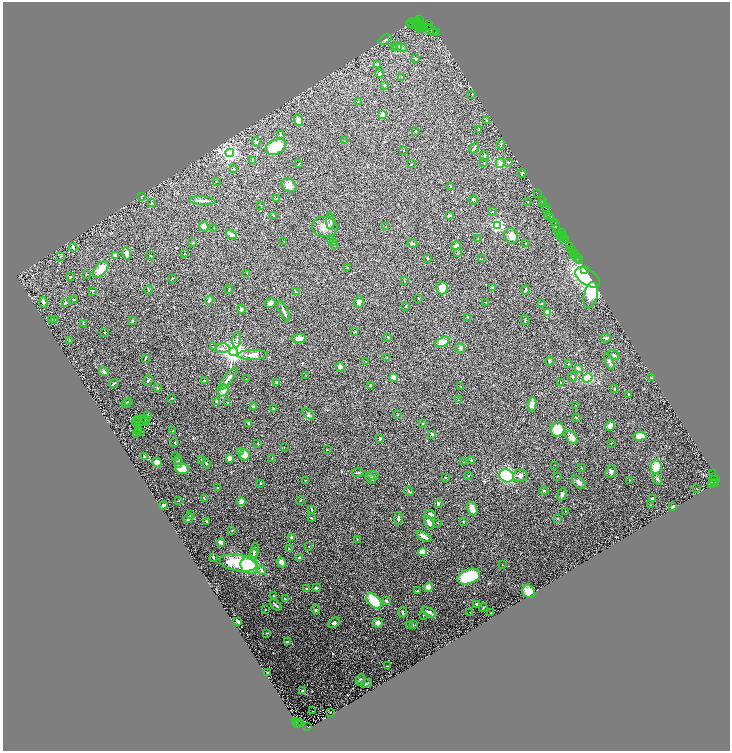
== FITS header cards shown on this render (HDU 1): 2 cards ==
NAXIS1  =                 1455
NAXIS2  =                 1498

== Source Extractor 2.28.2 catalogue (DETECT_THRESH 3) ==
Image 1455 x 1498 px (HDU 1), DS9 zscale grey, zoomed out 1/2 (1 PNG px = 2 x 2 image px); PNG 732 x 753 px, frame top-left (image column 2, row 1498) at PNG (3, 2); each listed source drawn as its Kron ellipse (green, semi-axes under 4 px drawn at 4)
Background 1.19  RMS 0.038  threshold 0.113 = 3 sigma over >= 5 px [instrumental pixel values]
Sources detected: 391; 51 cannot appear on this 1/2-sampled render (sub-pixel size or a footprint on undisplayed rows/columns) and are neither listed nor drawn; the other 340 listed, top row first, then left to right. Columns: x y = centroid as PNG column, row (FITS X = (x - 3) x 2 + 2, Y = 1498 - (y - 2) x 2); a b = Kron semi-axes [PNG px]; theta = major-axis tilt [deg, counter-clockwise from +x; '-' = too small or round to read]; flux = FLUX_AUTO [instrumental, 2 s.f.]
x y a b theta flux
420 20 2 1 - 54
418 21 2 2 - 390
411 22 5 1 - 120
416 22 3 1 - 380
417 23 2 1 - 800
410 24 3 1 - 82
414 24 3 2 - 810
429 25 4 2 - 1000
418 26 2 1 - 110
419 26 6 2 84 230
428 27 2 2 - 1100
423 28 3 1 - 33
430 30 8 4 -28 390
434 32 2 1 - 22
437 33 3 1 - 95
385 40 7 4 32 14
397 46 5 3 - 10
394 48 3 3 - 6.5
402 48 5 4 - 14
416 59 4 3 - 6.6
378 64 2 2 - 37
379 74 4 3 - 14
402 77 3 2 - 4.6
385 85 3 2 - 7
472 94 2 2 - 4.6
358 101 2 1 - 1.8
383 114 2 2 - 93
298 120 6 4 -74 51
486 120 3 2 - 7.2
479 130 3 2 - 2
415 131 3 2 - 2.9
281 135 3 3 - 3.9
345 141 2 2 - 3.5
256 142 4 4 - 15
501 144 5 3 - 8.2
276 147 11 7 25 230
474 148 6 2 58 15
404 150 2 1 - 3.4
230 153 4 3 - 3500
484 156 5 2 - 11
252 161 3 3 - 6.7
508 162 3 3 - 4.8
484 163 2 2 - 2.9
500 163 5 3 - 14
299 164 3 2 - 5.7
412 164 3 2 - 3.7
233 168 3 3 - 8.3
522 174 4 2 - 8.4
216 182 2 1 - 1.7
289 185 8 6 -34 57
451 187 4 2 - 12
537 193 2 1 - 40
142 196 4 2 - 5.6
277 198 2 2 - 3.7
473 200 5 2 - 4.6
202 201 13 3 -3 25
528 201 3 2 - 2.9
542 201 2 1 - 24
151 203 4 2 - 5
542 204 3 2 - 180
261 205 2 2 - 7.9
546 208 2 2 - 120
547 209 4 2 - 130
492 212 2 2 - 4.6
273 215 4 2 - 8.1
548 215 2 1 - 110
449 216 3 3 - 8.3
551 217 2 1 - 36
330 221 9 3 -86 19
555 222 4 1 - 65
497 225 3 3 - 1500
204 226 5 4 - 22
556 226 6 2 -86 430
325 227 12 10 -3 80
386 227 3 2 - 5.9
214 228 3 2 - 3.3
559 232 2 1 - 74
561 232 3 1 - 180
231 234 5 2 - 71
560 235 3 1 - 140
511 236 8 6 -72 62
561 236 3 2 - 82
564 236 2 1 - 69
478 238 3 2 - 5.4
330 239 3 2 - 4.8
564 239 2 1 - 140
566 239 3 1 - 210
283 241 2 2 - 2.8
334 242 3 3 - 5.4
192 243 2 2 - 4.2
412 243 5 3 - 10
526 243 2 2 - 12
335 246 2 2 - 13
456 246 5 3 - 26
73 247 4 3 - 17
570 247 3 3 - 190
572 249 2 1 - 73
127 253 6 3 -78 46
458 253 4 3 - 6.4
184 254 3 2 - 2.5
575 254 3 1 - 140
115 255 4 3 - 28
573 255 2 1 - 37
61 256 4 2 - 4.2
151 256 2 1 - 2.1
577 257 4 1 - 190
427 258 3 2 - 5.2
482 259 3 2 - 2.8
579 260 4 2 - 57
347 268 2 2 - 3.5
101 269 10 5 50 88
584 269 4 1 - 56
247 273 2 2 - 2.8
86 274 3 2 - 4.4
71 276 4 2 - 3.2
588 277 14 7 -35 1100
172 278 3 2 - 2.7
404 281 3 2 - 3.6
493 287 3 3 - 5.1
442 288 6 6 - 77
229 289 4 2 - 4.8
149 290 4 2 - 3.1
525 290 4 2 - 15
93 291 4 2 - 4.3
297 292 4 3 - 6.6
591 295 13 6 76 410
418 298 2 2 - 12
74 299 4 2 - 5.6
209 300 4 2 - 22
43 302 6 4 -80 18
359 302 6 4 74 29
486 302 3 2 - 2.4
66 303 3 2 - 4.5
270 303 5 4 - 22
541 304 3 2 - 3.9
406 307 2 2 - 3.7
241 309 4 4 - 17
284 311 11 2 -66 21
548 312 2 2 - 130
468 317 3 3 - 7.6
54 319 3 2 - 3.3
52 320 2 1 - 1.9
525 320 5 2 - 7.1
132 321 4 2 - 6.5
83 324 3 2 - 3.3
354 332 3 2 - 4.4
105 333 2 2 - 4.9
388 337 3 2 - 6.5
606 338 5 4 - 10
299 339 7 4 3 37
237 340 7 3 87 12
69 341 3 2 - 3
442 342 7 4 26 56
213 347 2 1 - 3
222 348 7 5 5 24
460 348 5 4 - 14
234 352 4 4 - 6300
253 355 15 5 2 61
614 355 6 3 -31 13
145 358 4 2 - 5.7
387 358 2 2 - 18
366 361 2 1 - 1.4
550 361 4 3 - 9.8
609 361 9 4 -66 17
568 364 3 1 - 2.6
340 367 4 3 - 36
578 369 4 3 - 13
104 372 5 3 - 18
306 376 3 1 - 2.6
393 377 3 3 - 43
573 377 5 3 - 7.9
587 378 5 4 - 310
652 378 3 1 - 4
228 379 14 4 50 34
246 379 2 2 - 3.3
148 380 6 3 62 9.4
204 381 2 2 - 4.6
277 382 3 3 - 6
561 382 3 3 - 6.2
114 383 5 3 - 8.5
370 385 4 2 - 3.6
157 387 4 2 - 5.1
461 387 3 2 - 3.2
615 389 3 2 - 5.6
223 391 6 5 - 35
628 394 2 2 - 9.6
171 398 3 2 - 3.2
458 400 2 2 - 2.1
129 401 3 2 - 4.1
217 401 3 2 - 6.7
228 402 2 2 - 8.8
126 403 5 2 - 5.2
532 405 7 4 83 40
576 405 3 2 - 4.4
253 407 3 3 - 14
273 409 3 2 - 3.9
308 414 7 3 -40 10
397 415 3 2 - 3.2
148 416 4 2 - 4.8
144 418 2 1 - 4.3
576 418 3 2 - 6.9
137 419 2 1 - 2.4
145 419 2 1 - 15
139 420 3 1 - 0.42
145 422 5 1 - 8.2
136 423 2 1 - 1.7
423 423 2 2 - 12
249 424 3 2 - 26
610 426 5 4 - 47
139 430 2 1 - 1.5
558 430 7 7 - 160
141 431 2 1 - 4.3
173 431 2 2 - 3.9
136 433 4 2 - 11
432 434 2 2 - 9.8
640 436 7 4 3 55
572 437 8 5 -48 34
380 438 3 2 - 9.3
175 443 3 2 - 4.5
611 443 3 2 - 2.2
258 444 3 2 - 4.6
284 447 3 2 - 3.4
327 450 3 2 - 3.7
241 451 4 3 - 57
245 455 5 5 - 53
144 456 4 3 - 9.3
176 456 3 2 - 2.7
230 458 4 3 - 31
272 458 2 2 - 2.9
202 460 3 2 - 7.9
471 460 4 3 - 8.7
178 461 6 3 -85 16
157 462 5 4 - 38
463 462 2 2 - 3.2
207 464 5 2 - 5.9
555 465 2 1 - 2
656 467 7 5 78 110
581 468 2 2 - 2.8
182 469 7 5 -13 110
611 472 6 5 - 18
358 473 5 2 - 7.5
713 473 2 1 - 160
373 475 5 4 - 14
469 475 2 2 - 2.9
506 476 7 6 - 510
520 476 7 6 - 25
558 476 3 2 - 2.4
445 477 2 2 - 9.7
371 478 6 3 -50 11
714 478 2 2 - 240
657 479 6 4 -61 12
305 480 3 2 - 3.7
629 480 2 1 - 3.2
714 480 5 3 - 1200
579 482 8 5 -43 27
260 483 3 2 - 4.2
714 483 2 1 - 110
712 484 3 1 - 80
218 487 3 2 - 6.6
697 489 2 1 - 1.8
409 491 5 3 - 8.8
544 491 4 3 - 7
562 494 7 4 72 21
652 498 2 2 - 8.9
204 499 4 2 - 9.2
300 500 3 2 - 4.9
178 501 3 2 - 2.5
241 502 4 3 - 97
438 504 4 3 - 9.3
163 505 4 2 - 14
650 505 3 1 - 2.5
673 507 3 2 - 19
472 508 7 4 -67 58
311 509 3 2 - 4.7
565 511 2 2 - 2.7
431 514 6 3 -18 15
191 515 3 2 - 6.2
188 518 5 3 - 13
311 518 3 2 - 4.9
557 518 3 2 - 3.4
398 519 6 3 -90 12
206 521 3 2 - 4.9
463 521 3 2 - 4.7
429 523 7 4 -68 35
438 523 3 2 - 4.1
232 530 3 3 - 4.3
292 537 3 2 - 24
424 537 8 3 -29 34
357 539 3 2 - 3.1
221 542 4 4 - 19
309 546 2 1 - 2.7
289 549 3 2 - 7
255 550 8 3 76 21
423 552 4 4 - 100
254 554 6 3 79 13
213 557 4 2 - 8.8
300 557 2 2 - 17
281 562 5 3 - 27
238 563 19 8 -11 280
249 565 9 8 - 390
502 565 2 2 - 2.1
262 571 4 3 - 8.3
469 577 12 7 22 480
428 587 4 3 - 110
306 588 3 2 - 6.2
316 588 4 3 - 16
417 591 3 3 - 5.4
529 591 7 6 - 88
274 595 2 1 - 2.9
285 599 4 3 - 7
374 601 9 6 -46 170
386 601 4 3 - 13
476 604 2 2 - 33
276 605 6 2 -43 16
483 608 4 2 - 4.4
265 609 2 2 - 4.5
316 610 5 4 - 9
403 612 5 3 - 9.5
429 612 7 3 -30 32
470 612 2 1 - 2.9
491 613 2 1 - 3.5
423 615 2 2 - 2.3
238 621 3 2 - 23
334 623 7 4 39 16
378 623 5 4 - 29
410 625 3 2 - 3.9
413 625 3 2 - 3.8
267 633 3 2 - 2.6
287 642 3 2 - 10
387 666 2 1 - 4.7
268 673 2 2 - 6.7
360 680 6 4 81 18
366 683 6 3 23 7.7
302 691 3 3 - 4.3
313 711 2 1 - 40
330 712 2 2 - 4.5
296 721 3 2 - 170
300 722 2 1 - 120
297 723 2 2 - 160
308 727 4 2 - 620
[51 sub-pixel or undisplayed-footprint detections neither listed nor drawn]